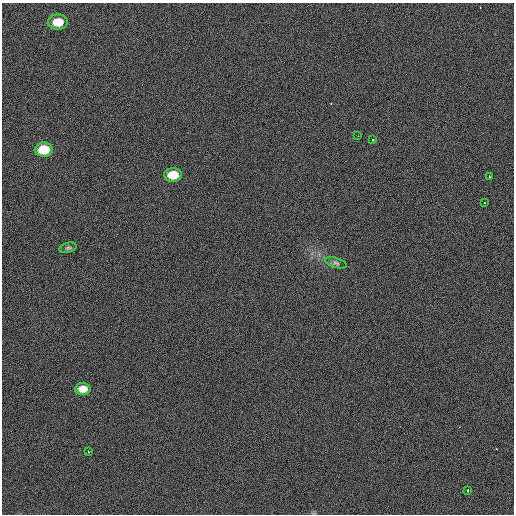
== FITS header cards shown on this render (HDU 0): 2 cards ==
NAXIS1  =                  512 / Axis length
NAXIS2  =                  512 / Axis length

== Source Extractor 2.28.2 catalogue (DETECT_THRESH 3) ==
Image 512 x 512 px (HDU 0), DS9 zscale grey, 1 PNG px = 1 image px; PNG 516 x 516 px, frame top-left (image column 1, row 512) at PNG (2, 3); each listed source drawn as its Kron ellipse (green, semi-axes under 4 px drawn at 4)
Background 408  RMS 1.8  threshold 5.29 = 3 sigma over >= 5 px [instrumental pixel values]
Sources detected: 12; all 12 listed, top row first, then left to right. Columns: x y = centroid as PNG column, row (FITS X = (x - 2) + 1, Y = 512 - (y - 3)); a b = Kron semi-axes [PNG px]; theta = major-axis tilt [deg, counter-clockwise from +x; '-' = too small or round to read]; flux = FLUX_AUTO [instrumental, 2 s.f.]
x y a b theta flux
58 22 10 7 3 2000
358 136 2 2 - 100
372 140 3 2 - 260
44 149 9 7 5 3000
173 175 9 6 1 2000
489 177 3 2 - 120
484 203 2 2 - 80
68 248 9 5 13 210
336 263 11 5 -17 330
83 389 8 6 4 1100
88 452 3 2 - 84
468 490 3 2 - 180